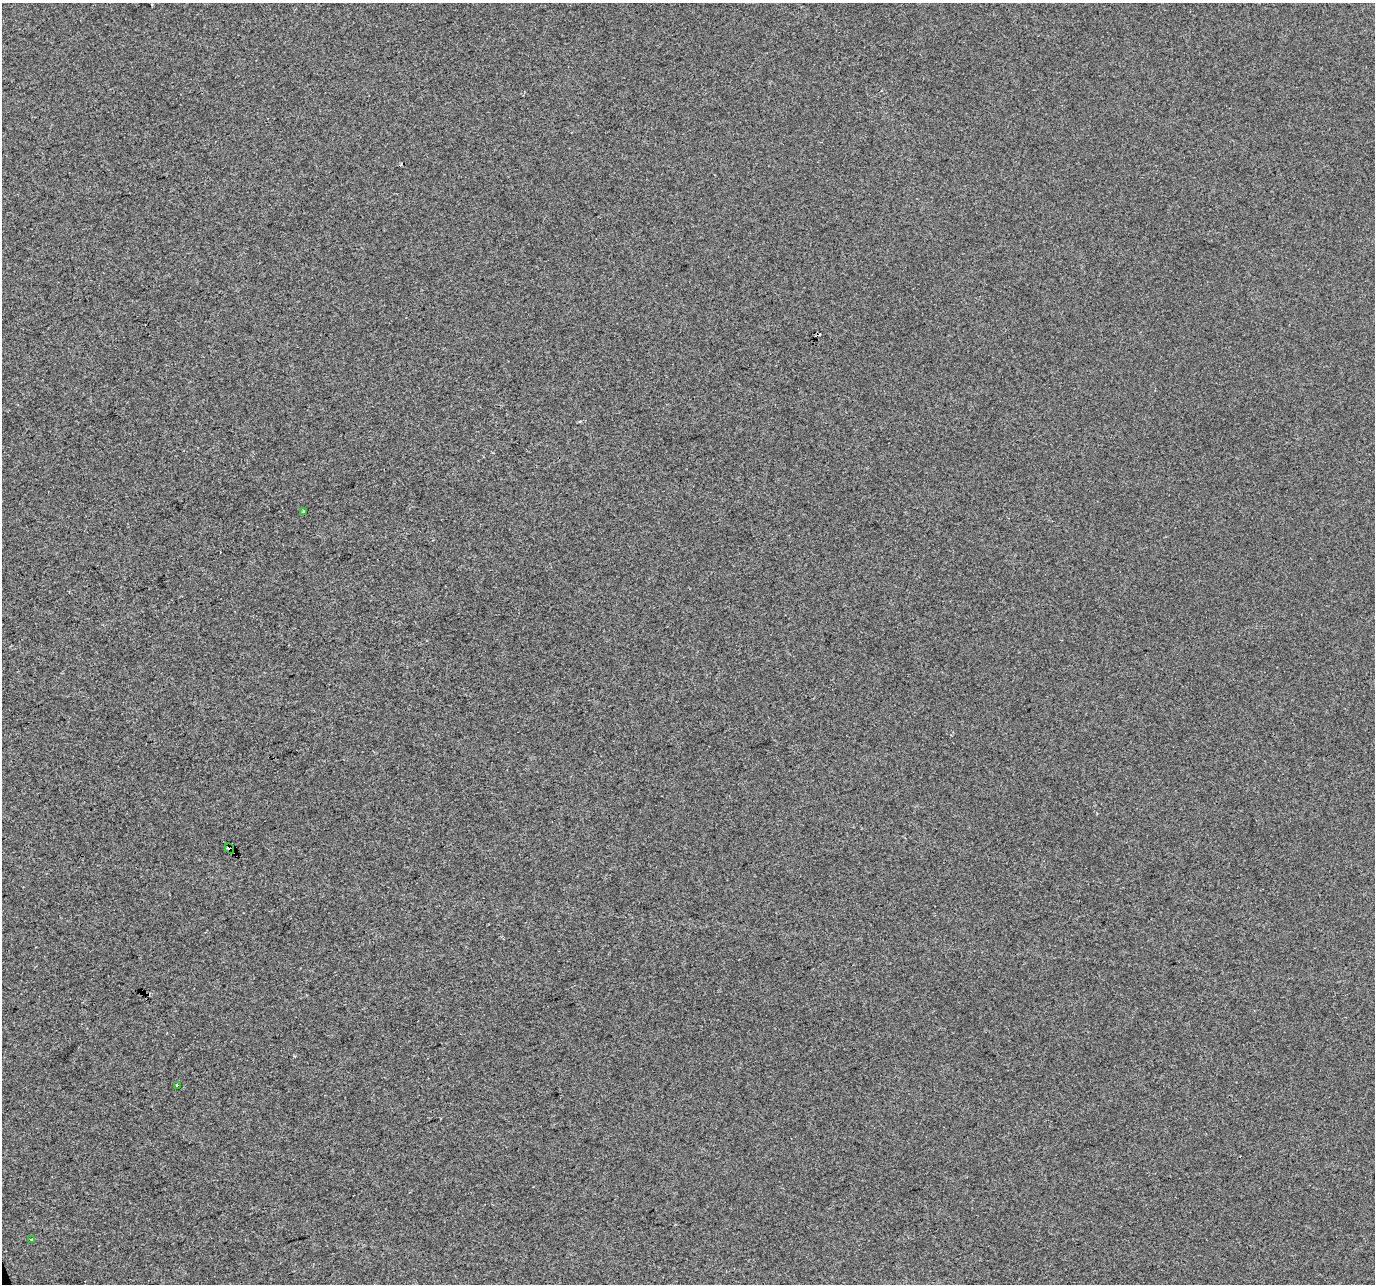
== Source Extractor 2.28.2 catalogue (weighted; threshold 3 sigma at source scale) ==
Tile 7 of 4 x 4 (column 3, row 2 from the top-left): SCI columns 2747-4119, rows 2692-3973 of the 5491 x 5328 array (HDU 1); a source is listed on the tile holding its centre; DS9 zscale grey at full resolution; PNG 1377 x 1286 px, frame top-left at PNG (2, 3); each listed source drawn as its Kron ellipse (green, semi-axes under 4 px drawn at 4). Shown black and unused: <1% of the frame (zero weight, under 2 of 3 exposures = <1% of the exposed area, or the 3 px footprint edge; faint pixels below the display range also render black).
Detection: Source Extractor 2.28.2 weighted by HDU 2 'WHT'; one run over the whole footprint, this tile lists its part. Background -7.56e-05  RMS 0.0056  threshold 0.0252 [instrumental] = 3 sigma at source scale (4.5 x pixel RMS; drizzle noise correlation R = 1.50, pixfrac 1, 0.0396/0.0396 arcsec/px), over >= 5 px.
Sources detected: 6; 2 cosmic-ray / hot-pixel residue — neither listed nor drawn; the other 4 listed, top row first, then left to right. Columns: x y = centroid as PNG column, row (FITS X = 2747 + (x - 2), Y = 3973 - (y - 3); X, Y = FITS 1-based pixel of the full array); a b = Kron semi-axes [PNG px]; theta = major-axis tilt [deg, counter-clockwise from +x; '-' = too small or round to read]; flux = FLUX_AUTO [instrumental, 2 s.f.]
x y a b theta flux
304 512 4 3 - 1.8
229 848 5 3 - 8.8
177 1085 4 2 - 1.5
32 1239 3 3 - 3.9
Overlapping masked pixels (flux is a lower limit): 1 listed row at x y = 229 848